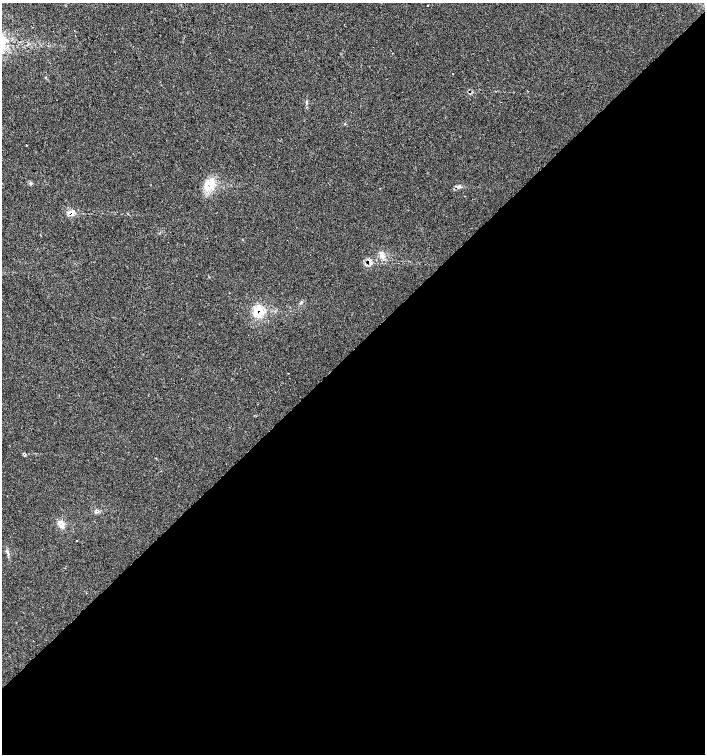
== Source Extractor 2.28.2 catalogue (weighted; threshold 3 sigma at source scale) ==
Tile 15 of 4 x 4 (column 3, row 4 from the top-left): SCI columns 2963-4368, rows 5-1508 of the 5987 x 6019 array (HDU 1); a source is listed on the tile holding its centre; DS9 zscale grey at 2 x 2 block average (1 PNG px = mean of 2 x 2 image px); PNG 707 x 756 px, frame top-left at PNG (2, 3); no overlay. Shown black and unused: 54% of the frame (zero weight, under 2 of 3 exposures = <1% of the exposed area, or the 3 px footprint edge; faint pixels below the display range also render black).
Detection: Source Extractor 2.28.2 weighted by HDU 2 'WHT'; one run over the whole footprint, this tile lists its part. Background 0.0199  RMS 0.006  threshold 0.027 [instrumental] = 3 sigma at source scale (4.5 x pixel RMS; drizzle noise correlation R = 1.50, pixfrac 1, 0.0396/0.0396 arcsec/px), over >= 5 px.
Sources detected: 14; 2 inside a brighter listed object's ellipse — not listed separately; the other 12 listed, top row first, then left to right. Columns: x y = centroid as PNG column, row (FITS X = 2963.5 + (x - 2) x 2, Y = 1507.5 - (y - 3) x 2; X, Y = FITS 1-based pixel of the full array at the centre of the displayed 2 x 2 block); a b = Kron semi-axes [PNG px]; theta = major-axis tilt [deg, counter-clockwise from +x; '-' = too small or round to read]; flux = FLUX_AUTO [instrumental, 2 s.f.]
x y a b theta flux
427 5 2 2 - 3.5
26 145 2 2 - 0.98
30 183 4 3 - 1.8
210 186 24 8 67 20
459 186 6 3 53 2.6
70 212 3 3 - 11
381 253 5 5 - 4.3
369 262 6 4 -33 6
301 302 3 2 - 0.98
260 311 18 11 -76 23
61 524 12 7 -62 8.5
77 541 2 2 - 1.1
Overlapping masked pixels (flux is a lower limit): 4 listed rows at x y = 459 186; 70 212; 369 262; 260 311
Diffuse or blended objects may show on this block-average render without a row.